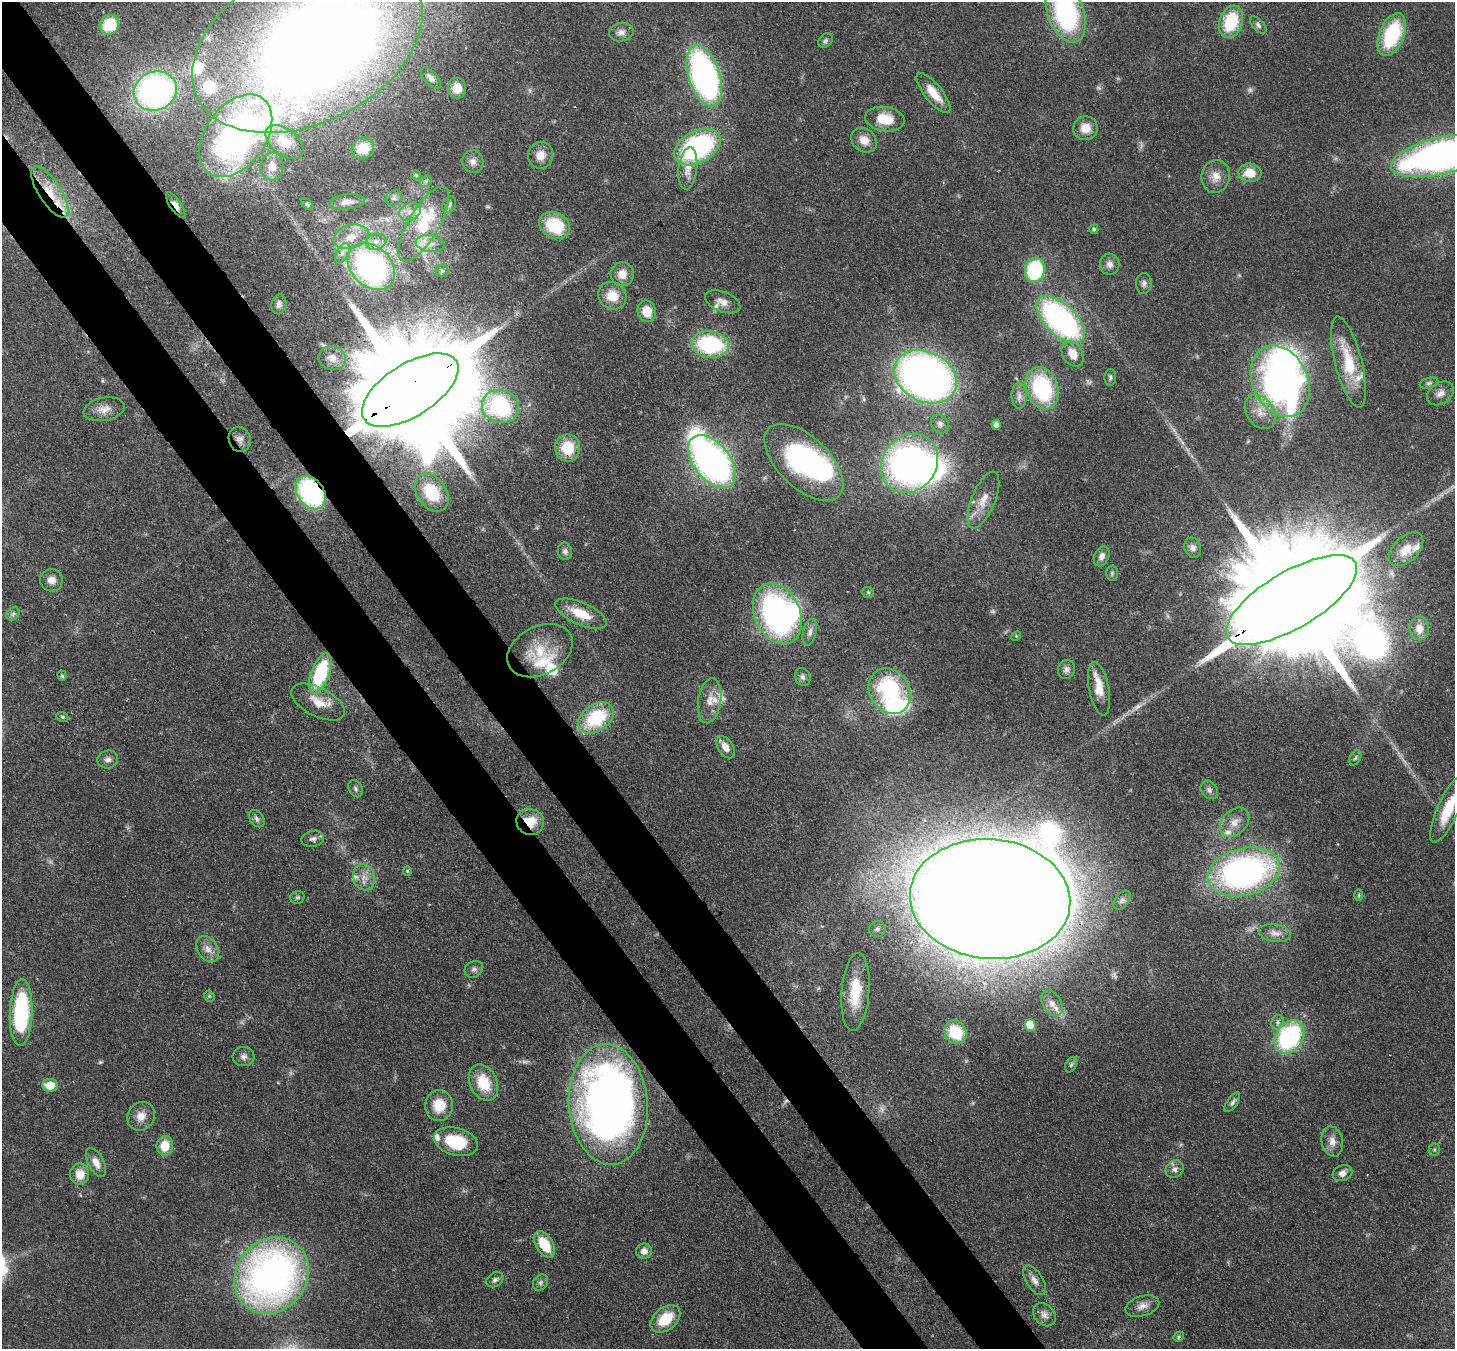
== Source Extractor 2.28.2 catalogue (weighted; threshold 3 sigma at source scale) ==
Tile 11 of 4 x 4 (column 3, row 3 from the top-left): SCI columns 2986-4438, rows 1695-3041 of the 5971 x 5942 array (HDU 1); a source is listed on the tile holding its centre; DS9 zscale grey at full resolution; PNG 1457 x 1351 px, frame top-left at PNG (2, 2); each listed source drawn as its Kron ellipse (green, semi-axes under 4 px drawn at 4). Shown black and unused: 8% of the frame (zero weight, under 3 of 4 exposures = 7% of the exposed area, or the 3 px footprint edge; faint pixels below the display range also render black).
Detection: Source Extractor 2.28.2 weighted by HDU 2 'WHT'; one run over the whole footprint, this tile lists its part. Background 0.0752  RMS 0.0038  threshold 0.0172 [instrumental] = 3 sigma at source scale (4.5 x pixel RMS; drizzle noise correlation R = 1.50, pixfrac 1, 0.05/0.05 arcsec/px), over >= 5 px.
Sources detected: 194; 8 too faint to see at this stretch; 7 inside a brighter object's white glare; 1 cosmic-ray / hot-pixel residue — neither listed nor drawn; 19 inside a brighter listed object's ellipse — not listed separately; the other 159 listed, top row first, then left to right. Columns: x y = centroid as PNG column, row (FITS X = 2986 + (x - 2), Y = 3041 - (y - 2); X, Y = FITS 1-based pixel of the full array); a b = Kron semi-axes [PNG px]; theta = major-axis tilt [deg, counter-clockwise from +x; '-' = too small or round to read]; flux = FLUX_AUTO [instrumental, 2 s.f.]
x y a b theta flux
1066 13 31 18 -69 62
1231 22 17 11 70 19
109 25 10 9 - 16
1258 25 10 5 -46 1.1
621 32 12 9 9 2.3
1392 35 22 12 67 30
825 41 8 6 46 0.97
307 44 122 78 26 520
704 76 32 15 -72 130
431 78 13 6 -47 1.7
457 88 10 9 - 5.8
155 91 22 19 24 120
933 93 24 8 -51 7.6
885 119 20 12 -8 9.1
1085 128 12 11 - 5.6
236 136 46 30 54 140
864 140 14 11 -41 4.6
284 142 22 13 -38 7.7
697 147 25 16 29 67
363 148 11 10 - 6.3
541 155 13 12 - 4.5
1441 156 51 18 13 200
473 162 11 10 - 2.3
272 166 14 11 85 4.2
688 168 21 9 83 4.8
1250 173 11 9 -5 7.2
416 175 5 5 - 0.49
1216 176 16 14 81 4.9
426 181 6 5 - 0.85
50 192 29 11 -57 10
394 198 8 7 - 1.3
347 202 17 7 6 3.2
307 204 7 4 -40 0.71
176 205 15 5 -56 2.9
449 205 9 6 63 1.1
410 212 11 9 28 3.1
424 224 42 15 59 22
555 225 16 13 -28 20
1094 229 4 4 - 0.79
351 237 18 11 15 6.3
376 242 10 8 17 2.9
430 244 14 8 -8 3.7
342 253 11 6 61 2
1110 264 10 9 - 2.3
371 266 27 20 -45 100
1035 270 12 10 79 33
442 271 6 6 - 0.79
622 274 12 11 - 4.1
1144 283 10 8 88 1.6
612 296 15 13 -33 7.3
723 302 18 10 -22 3.6
279 304 10 7 80 1.8
647 311 11 9 -77 6.5
1060 319 30 15 -45 98
710 344 19 13 -8 41
1073 354 14 10 -57 5.8
332 358 14 12 -17 3.9
1348 362 47 13 -76 18
926 377 33 25 -27 230
1110 377 8 6 86 1
1280 381 37 27 -65 180
1429 383 9 5 15 1
1042 388 22 15 -72 38
410 390 55 26 32 21000
1440 393 14 10 35 3
1019 396 12 7 -89 2.2
501 406 19 16 -18 43
104 409 21 11 11 4.1
1260 412 19 13 -54 6.1
940 424 10 8 -55 1.7
996 425 5 4 - 3.2
240 439 13 11 -71 2.6
568 448 13 12 - 11
712 462 31 18 -50 160
804 462 49 25 -44 66
909 463 31 27 52 140
311 493 18 13 -54 64
432 493 21 14 -55 16
983 500 30 11 67 6.9
1193 548 10 8 -68 2
1406 549 21 12 45 6.8
565 551 9 7 -77 1.4
1102 556 10 7 65 2.3
1112 573 7 6 - 0.87
51 580 11 11 - 3.3
868 592 6 5 - 0.61
1291 600 74 28 31 30000
13 614 7 5 46 1
581 614 28 11 -24 9.1
777 614 32 22 -65 110
1419 628 12 10 -87 4.6
810 632 13 6 76 1.9
1016 636 5 4 - 0.39
540 651 35 24 27 14
1066 669 9 8 - 1.6
320 673 21 9 70 31
62 676 5 4 - 0.56
803 677 9 7 -64 1.3
1099 689 27 10 -79 6
890 691 24 19 -59 36
710 701 22 11 81 5.1
318 702 29 14 -27 7.4
62 717 6 4 -21 0.62
596 718 20 13 36 25
726 747 12 7 -57 3.8
1355 758 8 5 60 0.88
108 759 10 9 - 1.8
356 789 9 6 -62 0.99
1209 790 10 7 -51 1.6
1448 809 36 10 65 14
257 819 9 6 -52 1.3
530 822 14 13 - 8.4
1235 822 17 12 44 4.7
313 839 11 8 14 1.6
407 871 4 4 - 0.43
1244 872 37 23 14 130
364 877 13 10 -72 4
1359 895 6 4 89 0.43
297 897 7 6 - 0.87
990 899 80 60 -5 2500
1122 900 11 6 50 1.2
877 929 8 8 - 1.3
1275 933 16 8 -9 3
208 949 14 9 -56 3.4
474 969 10 8 30 1.4
855 992 39 14 85 15
209 996 6 4 -45 0.53
1052 1003 14 9 -59 3.1
21 1012 33 11 87 48
1278 1022 7 6 - 1.2
1030 1025 6 5 - 13
955 1032 12 10 -55 15
1289 1037 18 13 57 56
244 1057 11 9 5 1.9
1071 1065 8 5 63 0.91
483 1083 19 13 -64 13
50 1085 8 6 -8 7.3
1232 1102 11 5 54 1.2
439 1105 15 14 - 8.7
608 1105 60 39 -86 330
141 1116 15 13 52 4.2
1332 1141 15 10 -76 3.4
456 1142 22 13 -16 17
165 1146 10 8 83 7.6
1434 1150 6 5 - 0.65
96 1162 16 8 -63 3.8
1175 1169 9 8 - 1.8
1342 1173 10 7 21 2.2
80 1174 11 9 90 5.3
544 1244 14 8 -58 11
644 1251 8 7 - 2.6
271 1276 40 35 53 190
495 1280 9 7 34 1.2
1034 1280 16 8 -58 2.7
540 1282 9 7 52 1.2
1142 1306 17 10 17 3.2
1044 1315 13 10 -46 2.6
665 1319 17 11 39 11
1179 1337 5 4 - 0.56
Overlapping masked pixels (flux is a lower limit): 10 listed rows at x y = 236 136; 50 192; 176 205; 410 390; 240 439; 568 448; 311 493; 1291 600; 530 822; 990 899
Isophote crosses this tile's border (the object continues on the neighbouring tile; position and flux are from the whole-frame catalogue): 6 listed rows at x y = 1066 13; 307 44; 1441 156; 1291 600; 1448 809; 21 1012